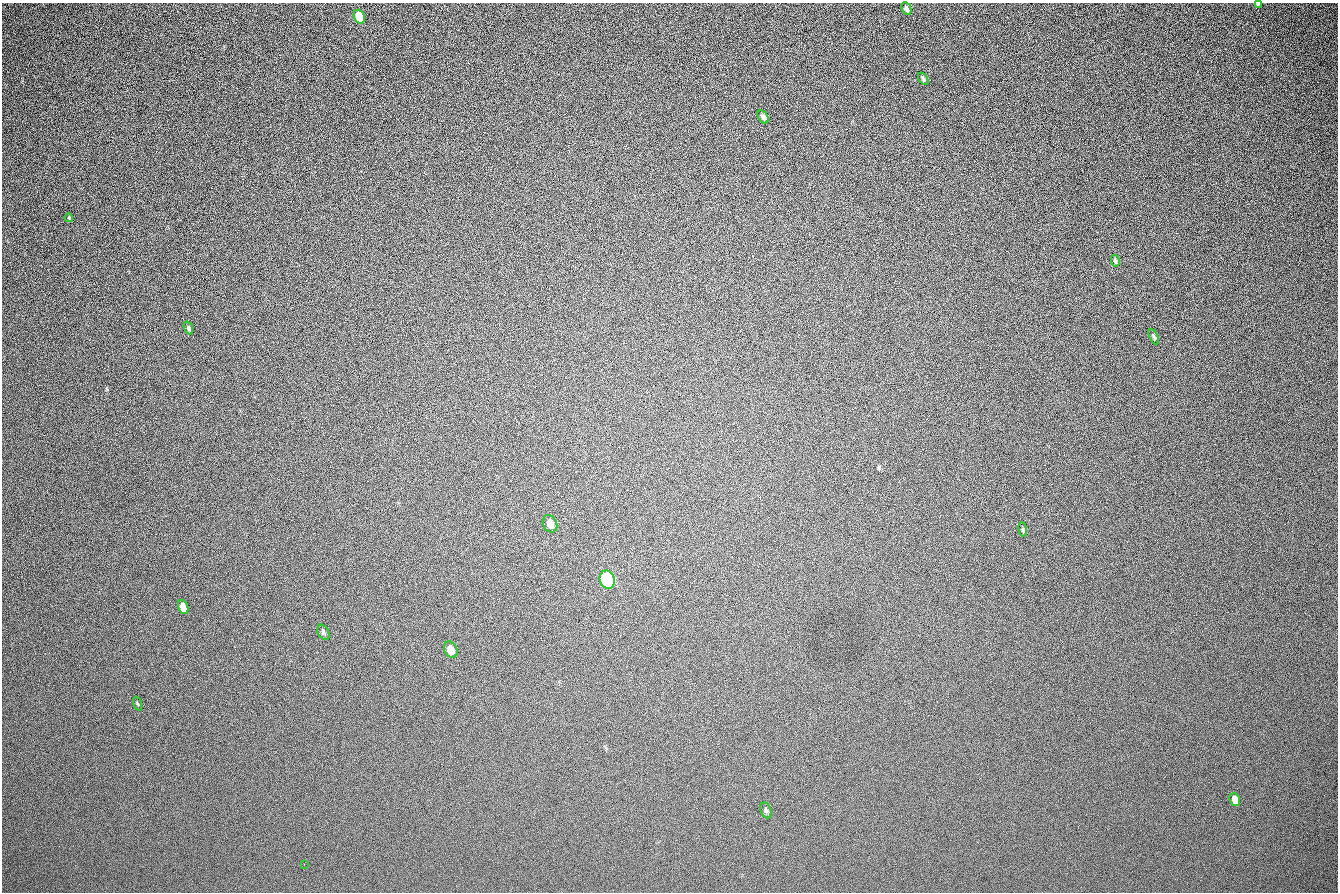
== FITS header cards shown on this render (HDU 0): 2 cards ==
NAXIS1  =                 1336 / length of data axis 1
NAXIS2  =                  890 / length of data axis 2

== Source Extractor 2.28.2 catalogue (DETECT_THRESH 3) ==
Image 1336 x 890 px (HDU 0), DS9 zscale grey, 1 PNG px = 1 image px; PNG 1340 x 894 px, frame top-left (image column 1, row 890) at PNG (2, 3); each listed source drawn as its Kron ellipse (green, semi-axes under 4 px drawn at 4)
Background 205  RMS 22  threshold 65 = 3 sigma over >= 5 px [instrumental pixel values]
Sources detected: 19; all 19 listed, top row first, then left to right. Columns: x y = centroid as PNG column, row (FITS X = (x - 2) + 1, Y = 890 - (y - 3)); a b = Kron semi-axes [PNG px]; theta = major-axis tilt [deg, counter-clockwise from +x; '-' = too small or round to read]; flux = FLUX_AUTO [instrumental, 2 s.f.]
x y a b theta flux
1258 4 4 3 - 2500
906 9 7 4 -64 4000
359 17 7 5 -69 56000
923 79 7 4 -55 2500
763 117 7 4 -57 4700
69 218 4 3 - 1300
1115 261 6 3 -77 2700
188 328 6 4 -69 2400
1154 337 8 4 -64 2600
550 524 9 7 -62 9300
1023 529 7 3 -81 2100
607 580 9 7 -69 370000
183 607 7 5 -68 17000
323 632 8 5 -60 3100
451 650 8 6 -63 14000
138 704 7 3 -71 1400
1235 800 6 5 - 14000
766 810 8 5 -70 3100
304 864 2 2 - 2500
At the frame edge (FLAGS 8, measured only in part): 1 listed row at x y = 1258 4